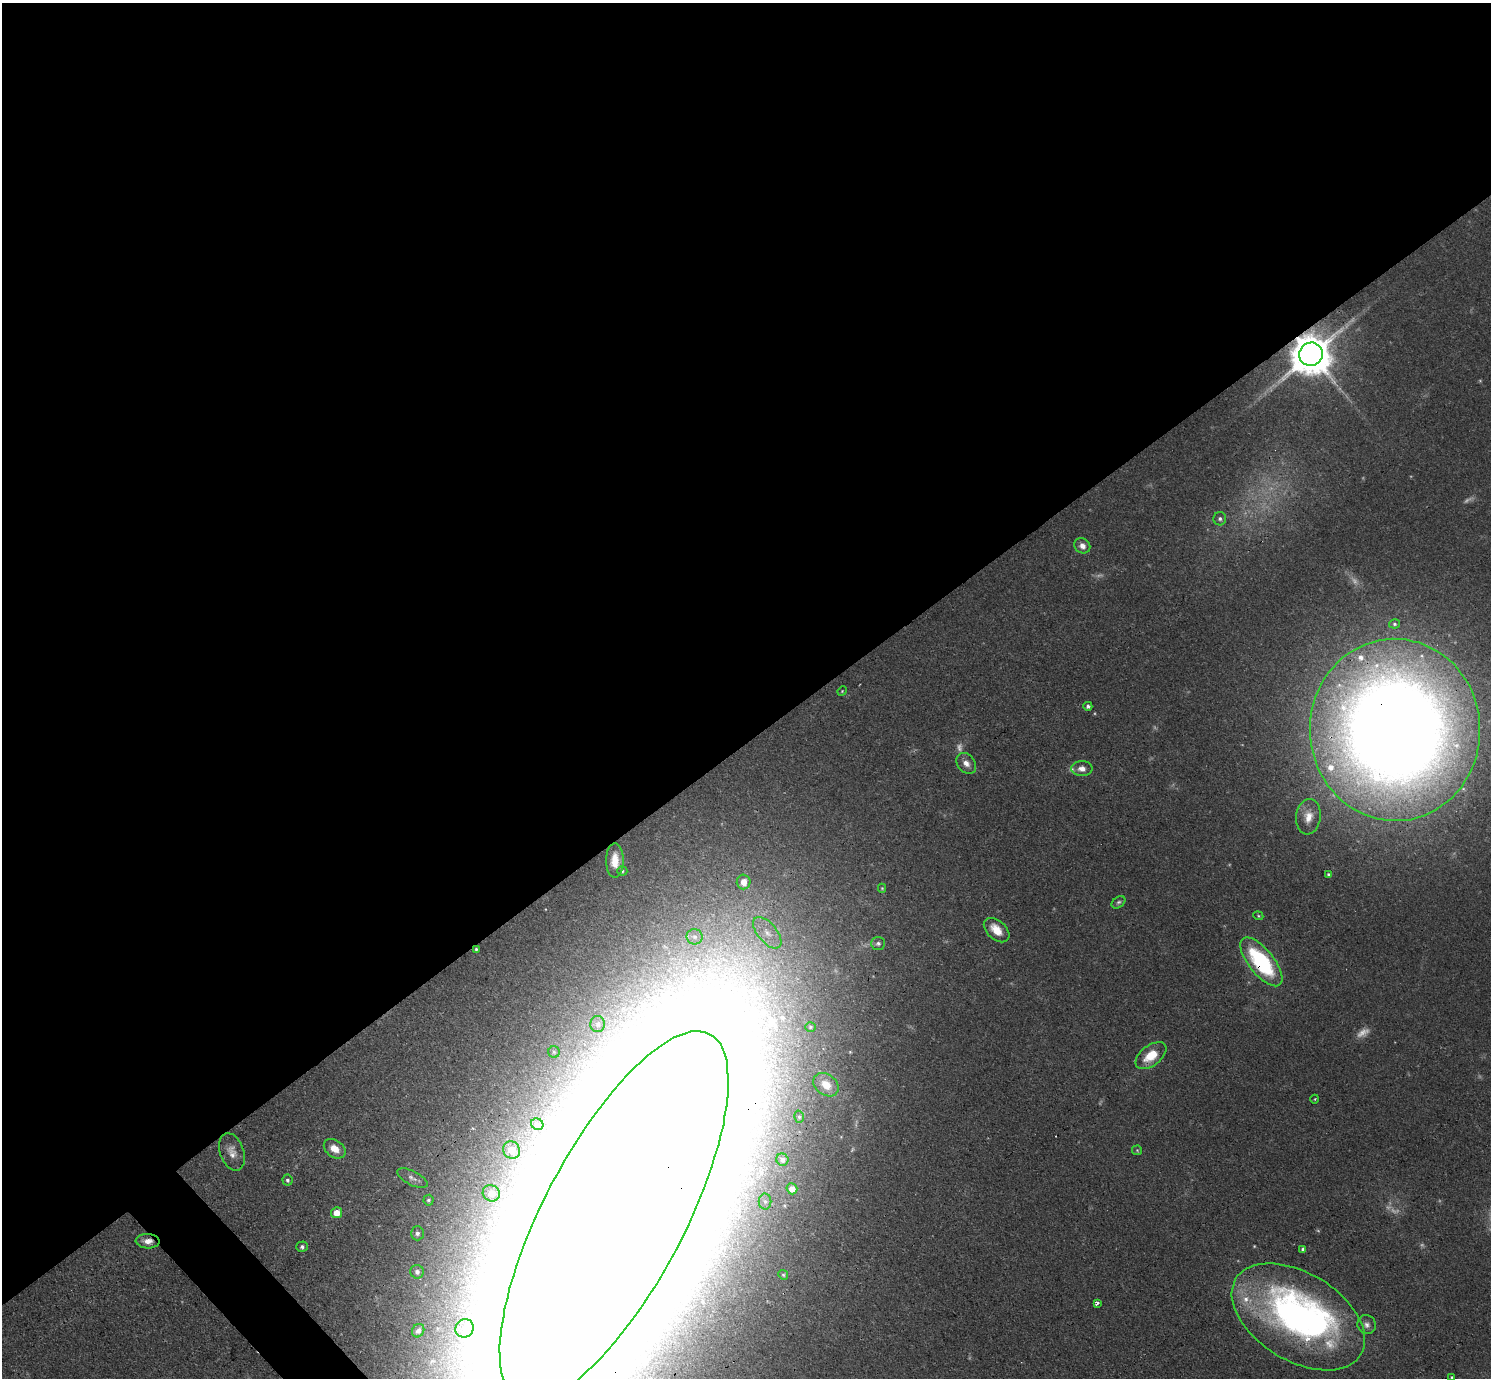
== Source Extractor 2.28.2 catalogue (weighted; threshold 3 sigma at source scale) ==
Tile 2 of 4 x 4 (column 2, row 1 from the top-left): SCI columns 1553-3041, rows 4457-5832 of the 6126 x 6131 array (HDU 1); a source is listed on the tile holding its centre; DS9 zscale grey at full resolution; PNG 1493 x 1380 px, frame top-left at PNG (2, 3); each listed source drawn as its Kron ellipse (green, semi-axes under 4 px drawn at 4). Shown black and unused: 55% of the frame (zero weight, under 3 of 4 exposures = <1% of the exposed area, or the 3 px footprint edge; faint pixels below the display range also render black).
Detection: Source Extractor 2.28.2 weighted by HDU 2 'WHT'; one run over the whole footprint, this tile lists its part. Background 0.0738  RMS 0.006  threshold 0.027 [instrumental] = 3 sigma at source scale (4.5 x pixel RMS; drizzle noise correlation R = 1.50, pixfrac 1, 0.05/0.05 arcsec/px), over >= 5 px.
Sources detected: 78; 11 too faint to see at this stretch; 6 inside a brighter object's white glare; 1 cosmic-ray / hot-pixel residue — neither listed nor drawn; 4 inside a brighter listed object's ellipse — not listed separately; the other 56 listed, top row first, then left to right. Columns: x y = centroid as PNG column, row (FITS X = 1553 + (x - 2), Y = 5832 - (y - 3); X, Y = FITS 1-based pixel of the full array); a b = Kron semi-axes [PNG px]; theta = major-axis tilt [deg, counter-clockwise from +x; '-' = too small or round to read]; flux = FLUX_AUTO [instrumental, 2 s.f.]
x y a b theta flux
1311 354 12 11 - 2500
1220 519 6 6 - 1.8
1082 546 8 7 - 4
1394 624 5 4 - 1.1
842 691 5 4 - 0.64
1088 706 4 4 - 1.5
1395 730 91 85 -88 1600
966 763 11 8 -50 4.6
1082 769 10 7 -1 4.3
1308 817 18 12 83 8.8
615 860 17 9 -90 8.9
622 871 5 4 - 1.1
1328 874 4 3 - 1
744 882 7 7 - 7.5
882 888 4 4 - 0.72
1119 902 7 5 37 1.3
1258 916 5 4 - 0.74
997 930 15 9 -42 9.4
767 933 19 9 -51 8.3
695 937 8 7 - 3
878 943 7 6 - 1.5
476 949 4 3 - 0.99
1261 962 29 12 -51 64
598 1024 8 7 - 2.2
810 1027 5 4 - 0.96
554 1052 6 5 - 1.1
1151 1056 18 10 38 15
826 1085 14 10 -37 9.6
1315 1099 4 3 - 0.54
799 1117 6 5 - 1.2
537 1124 6 5 - 2.1
335 1149 12 8 -36 7.2
512 1150 9 8 - 12
1137 1150 5 5 - 0.77
232 1152 19 12 -71 6.3
782 1160 6 6 - 2.4
412 1178 16 7 -26 3.2
287 1180 5 5 - 1.3
792 1189 5 5 - 5.5
491 1193 9 8 - 4.5
428 1200 5 5 - 1.3
765 1201 8 6 -88 2
336 1213 5 5 - 8
614 1217 206 70 62 41000
417 1233 7 6 - 2.3
148 1241 12 7 -2 5.4
302 1247 6 5 - 1.5
1303 1249 4 4 - 1.7
417 1272 7 6 - 2.8
783 1275 5 4 - 0.94
1097 1303 4 3 - 6
1298 1317 73 44 -31 280
1367 1325 9 9 - 3.1
464 1328 9 8 - 4.1
418 1331 7 6 - 2.2
1452 1378 4 3 - 0.98
Overlapping masked pixels (flux is a lower limit): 7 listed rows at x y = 1311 354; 1395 730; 476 949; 1261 962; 614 1217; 148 1241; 1298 1317
Isophote crosses this tile's border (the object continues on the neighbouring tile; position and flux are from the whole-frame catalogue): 3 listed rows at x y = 1395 730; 614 1217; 1452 1378